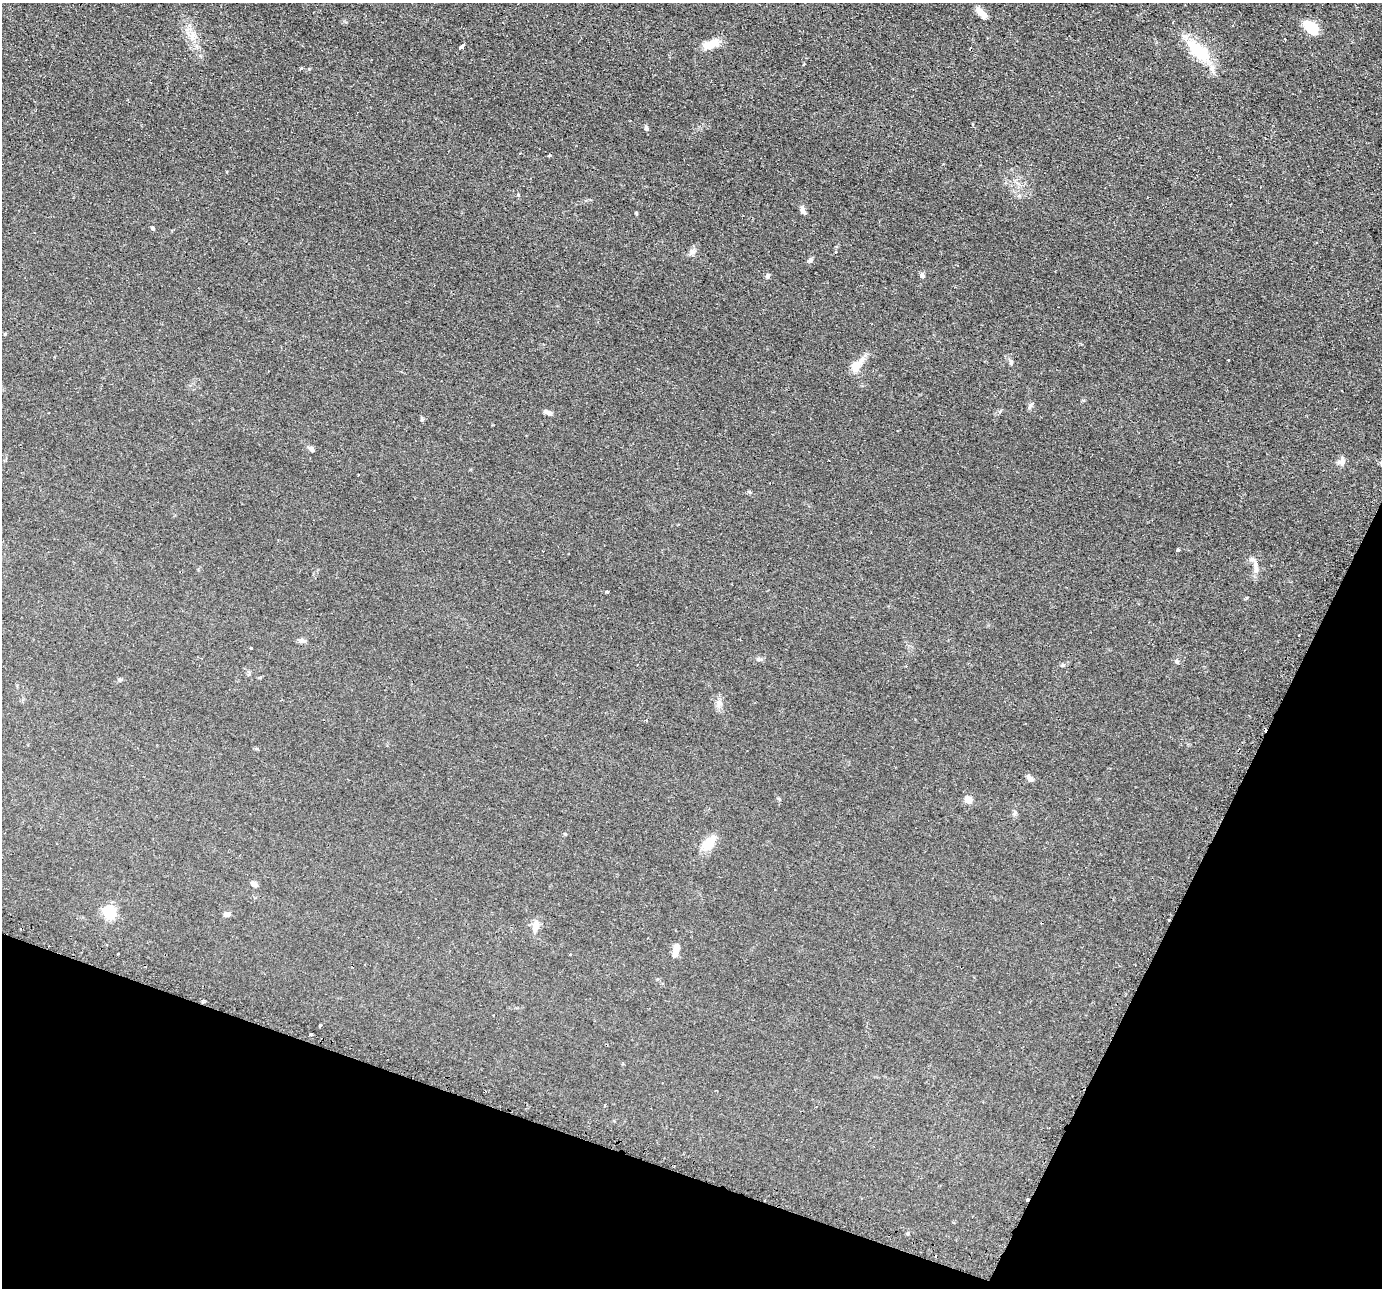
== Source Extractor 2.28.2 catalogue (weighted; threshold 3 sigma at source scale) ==
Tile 15 of 4 x 4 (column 3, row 4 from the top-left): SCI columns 2790-4169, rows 296-1581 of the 5579 x 5601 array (HDU 1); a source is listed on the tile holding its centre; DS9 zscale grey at full resolution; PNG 1384 x 1290 px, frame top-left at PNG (2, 3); no overlay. Shown black and unused: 19% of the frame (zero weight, under 2 of 3 exposures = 3% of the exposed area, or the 3 px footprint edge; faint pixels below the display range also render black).
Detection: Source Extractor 2.28.2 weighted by HDU 2 'WHT'; one run over the whole footprint, this tile lists its part. Background 0.0305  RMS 0.0054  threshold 0.0242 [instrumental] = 3 sigma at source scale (4.5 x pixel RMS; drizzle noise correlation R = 1.50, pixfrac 1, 0.05/0.05 arcsec/px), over >= 5 px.
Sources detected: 56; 4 cosmic-ray / hot-pixel residue — not listed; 2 inside a brighter listed object's ellipse — not listed separately; the other 50 listed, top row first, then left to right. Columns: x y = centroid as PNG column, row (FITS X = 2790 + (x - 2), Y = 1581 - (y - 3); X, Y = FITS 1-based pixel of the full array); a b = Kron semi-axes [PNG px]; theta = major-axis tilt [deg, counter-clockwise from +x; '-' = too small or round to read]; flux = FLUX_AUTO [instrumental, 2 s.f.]
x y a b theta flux
981 12 15 7 -47 3.8
1173 22 3 2 - 0.4
1311 28 12 8 -43 21
191 36 14 7 -65 4.5
714 42 15 13 13 5.7
461 47 4 3 - 7
1198 51 35 16 -39 22
804 64 4 3 - 0.46
301 68 3 3 - 0.95
646 128 7 5 -65 1.1
549 155 4 3 - 1.4
518 195 5 4 - 0.55
803 211 11 5 -58 1.9
636 213 5 3 - 0.44
153 228 5 4 - 0.93
693 252 9 8 - 2.1
810 260 7 5 55 1.1
767 276 7 5 90 1.1
922 276 6 5 - 1.5
1011 362 8 6 -72 1.4
857 366 22 11 52 7.6
1030 406 11 4 58 1.1
548 412 11 5 -16 1.8
422 419 6 5 - 0.75
311 449 9 6 -53 1.5
1342 462 12 10 74 2.5
358 475 2 2 - 0.44
1178 550 3 3 - 5.1
1256 568 19 6 -83 3.6
607 592 3 3 - 0.87
301 640 10 6 -5 1.8
251 648 3 3 - 0.65
1177 662 5 5 - 0.84
1062 665 5 5 - 0.74
120 680 5 4 - 0.77
720 703 10 7 -61 2.3
1030 778 10 6 -44 2.1
968 799 9 8 - 3.3
1015 813 8 6 88 1.2
708 843 22 12 50 8.5
254 884 7 5 -26 2.1
109 912 6 6 - 78
227 914 6 5 - 3.1
535 926 15 8 78 4.2
676 950 14 6 76 5.1
570 954 3 2 - 0.35
203 1002 5 3 - 0.71
320 1026 3 3 - 3.8
311 1034 3 3 - 0.84
1027 1199 3 2 - 3.1
Overlapping masked pixels (flux is a lower limit): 2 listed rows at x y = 203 1002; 1027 1199
Unlisted compact peaks at least as high as the median listed source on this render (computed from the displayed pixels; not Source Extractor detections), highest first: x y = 309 69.